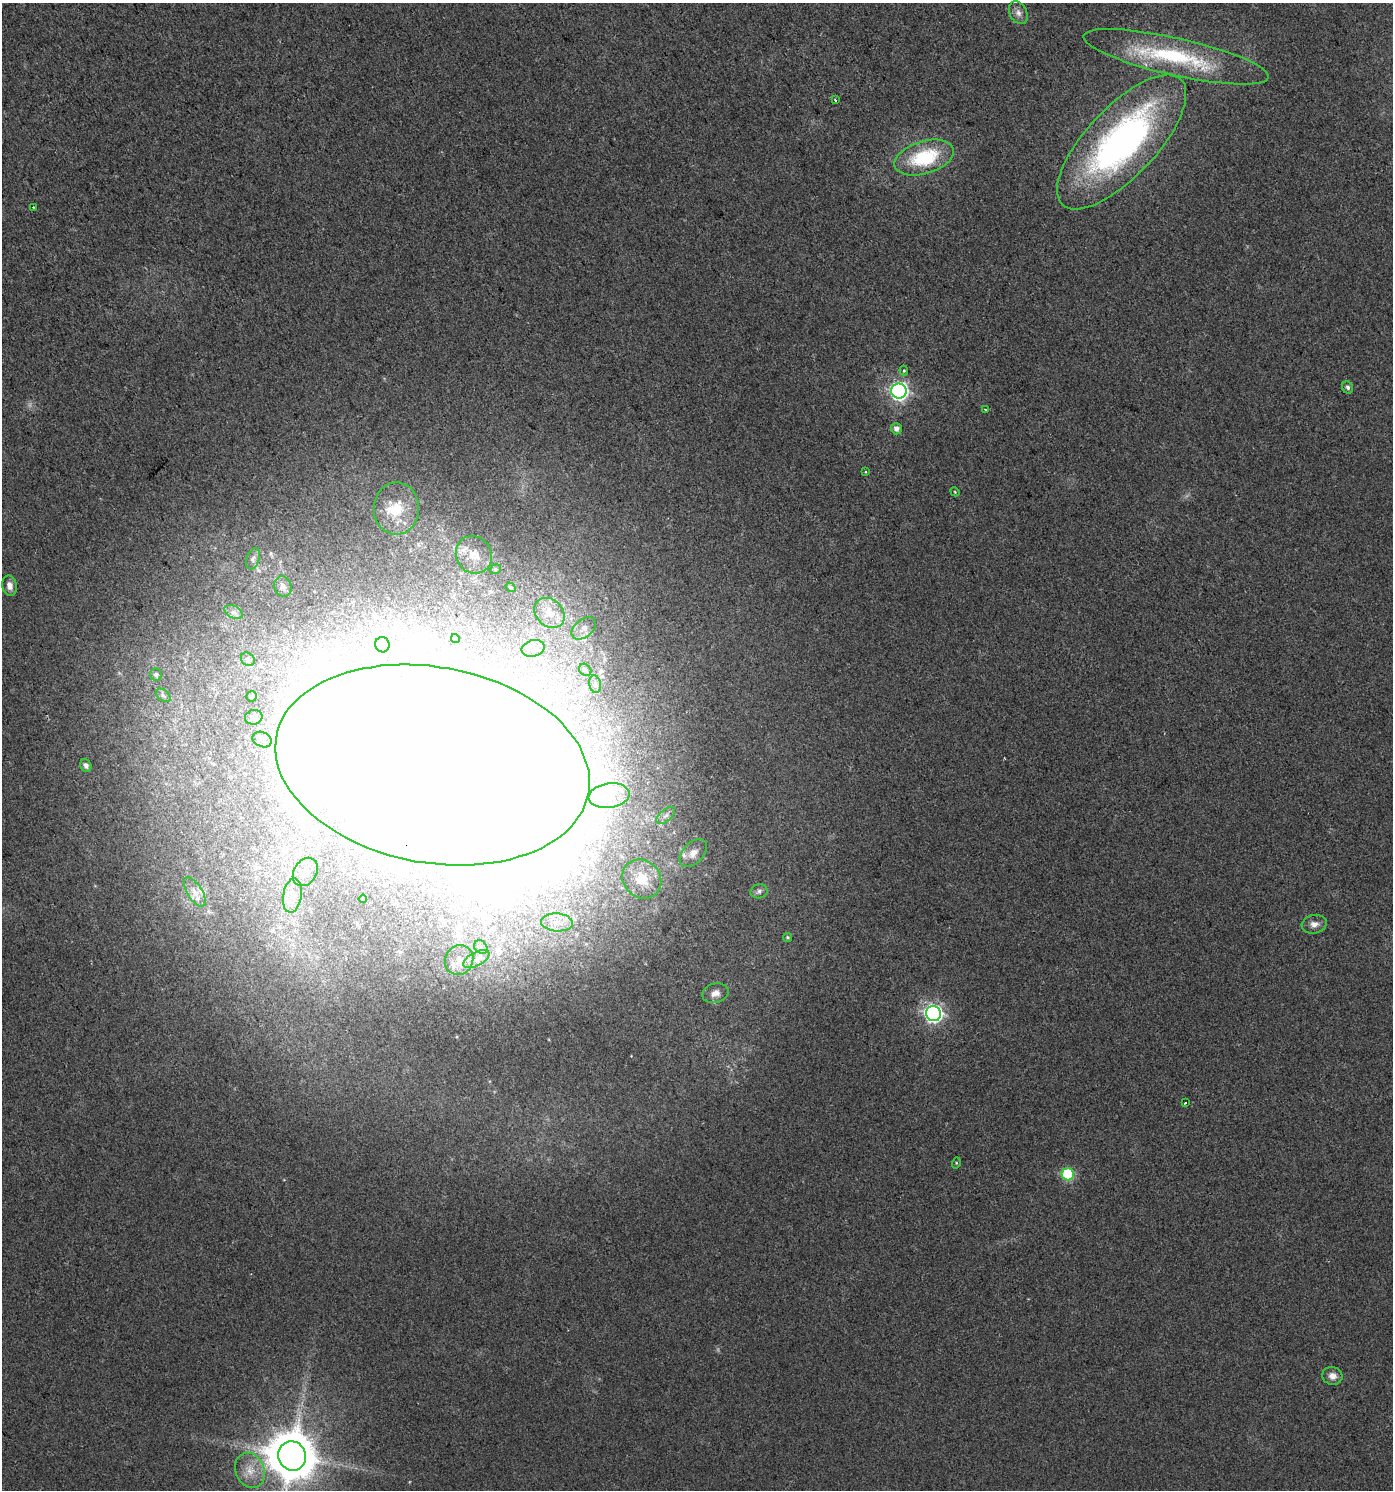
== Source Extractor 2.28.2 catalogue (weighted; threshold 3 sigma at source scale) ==
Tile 11 of 4 x 4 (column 3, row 3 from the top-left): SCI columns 2977-4367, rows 1489-2976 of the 5888 x 5956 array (HDU 1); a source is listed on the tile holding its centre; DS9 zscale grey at full resolution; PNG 1395 x 1492 px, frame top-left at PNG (2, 3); each listed source drawn as its Kron ellipse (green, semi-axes under 4 px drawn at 4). Shown black and unused: <1% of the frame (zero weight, under 2 of 3 exposures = <1% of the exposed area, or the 3 px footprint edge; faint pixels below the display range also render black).
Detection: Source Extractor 2.28.2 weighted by HDU 2 'WHT'; one run over the whole footprint, this tile lists its part. Background 0.0154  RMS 0.0057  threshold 0.0256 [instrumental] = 3 sigma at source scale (4.5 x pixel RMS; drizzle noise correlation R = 1.50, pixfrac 1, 0.0396/0.0396 arcsec/px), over >= 5 px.
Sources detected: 78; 1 too faint to see at this stretch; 12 inside a brighter object's white glare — neither listed nor drawn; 6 inside a brighter listed object's ellipse — not listed separately; the other 59 listed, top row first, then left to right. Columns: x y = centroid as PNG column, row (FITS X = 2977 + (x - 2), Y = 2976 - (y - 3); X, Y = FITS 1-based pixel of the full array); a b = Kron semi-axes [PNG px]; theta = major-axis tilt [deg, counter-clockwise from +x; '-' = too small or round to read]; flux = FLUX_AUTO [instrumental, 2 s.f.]
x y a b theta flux
1018 13 12 8 -62 3.2
1176 57 95 18 -13 64
835 100 3 2 - 0.93
1122 142 86 35 47 220
924 158 31 16 17 39
33 207 3 2 - 0.63
904 371 5 4 - 0.92
1348 387 6 5 - 1.6
899 391 7 7 - 220
985 409 3 2 - 0.71
896 429 6 5 - 3.1
865 472 3 3 - 0.94
955 492 5 3 - 0.51
396 508 26 22 89 20
474 555 19 17 -57 11
253 559 11 6 70 1.9
495 569 6 4 22 0.84
9 586 10 7 -77 3.5
283 586 10 8 -69 2.6
510 587 5 4 - 0.89
234 612 10 6 -27 2.4
550 613 17 13 -44 8.6
584 628 14 9 40 4.1
455 638 4 3 - 0.89
382 645 8 7 - 2.4
533 648 11 8 16 4
248 659 7 6 - 1.6
585 670 7 5 -43 1.3
156 675 6 6 - 1.6
595 684 9 5 -80 1.8
163 695 8 5 -40 1.3
252 696 5 5 - 0.9
254 717 9 7 14 2
262 740 10 7 -24 2.4
432 765 159 98 -10 1300
86 766 7 5 -63 2.1
609 796 20 12 8 11
666 816 11 6 40 2.6
693 853 16 10 46 5.4
305 872 15 11 57 8.2
642 879 21 18 -45 14
759 891 8 7 - 1.9
195 892 17 7 -58 4.5
292 896 17 9 80 6.7
363 899 4 4 - 1.5
557 922 16 9 -4 6.6
1314 924 12 9 13 3.7
788 937 4 4 - 0.81
481 947 7 6 - 1.6
476 959 14 7 28 3.8
459 960 15 13 58 7.1
715 993 13 9 15 4.5
933 1014 8 7 - 230
1185 1103 3 3 - 2.9
956 1163 5 3 - 0.59
1068 1174 6 6 - 44
1332 1376 10 9 - 3.8
292 1456 15 13 -69 2700
250 1470 18 14 -69 10
Overlapping masked pixels (flux is a lower limit): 1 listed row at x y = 432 765
Isophote crosses this tile's border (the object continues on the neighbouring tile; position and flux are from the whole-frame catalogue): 1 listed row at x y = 292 1456
Unlisted compact peaks at least as high as the median listed source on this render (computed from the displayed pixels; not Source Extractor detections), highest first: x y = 457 1037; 271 553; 409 1482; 631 1056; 1004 758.